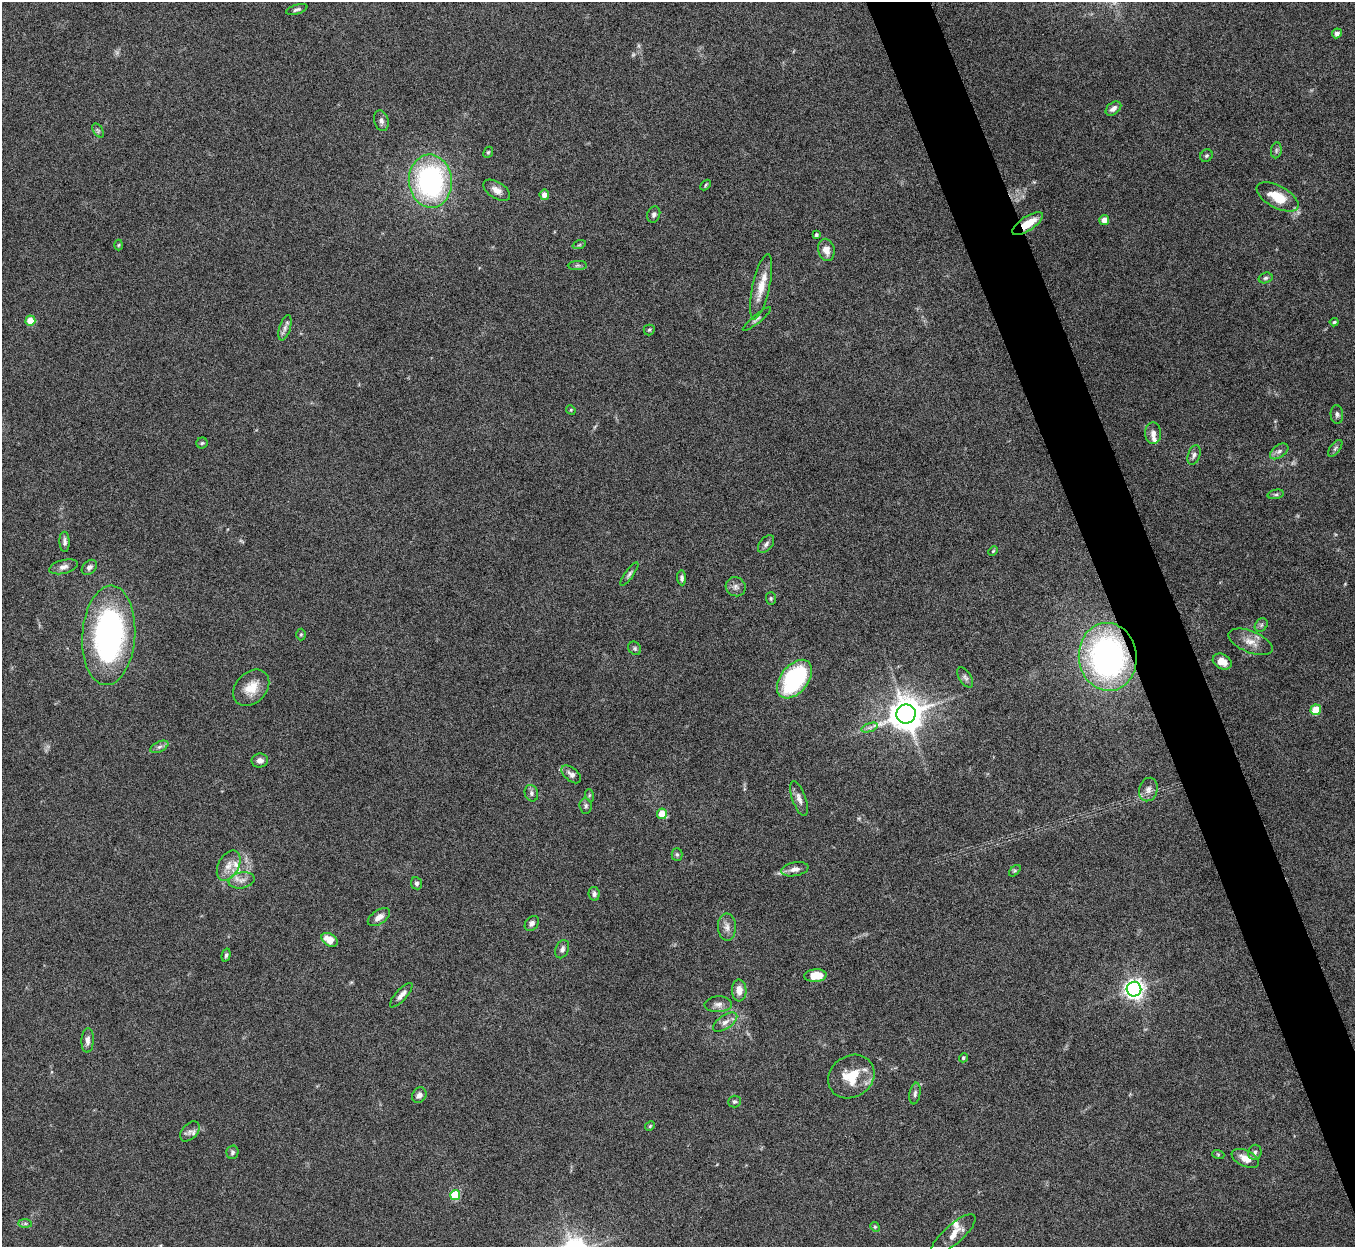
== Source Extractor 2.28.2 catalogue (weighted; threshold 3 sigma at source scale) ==
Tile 6 of 4 x 4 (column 2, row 2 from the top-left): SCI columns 1357-2709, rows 2640-3884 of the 5422 x 5406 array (HDU 1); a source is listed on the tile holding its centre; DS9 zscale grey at full resolution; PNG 1357 x 1249 px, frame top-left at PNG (2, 2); each listed source drawn as its Kron ellipse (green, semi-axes under 4 px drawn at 4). Shown black and unused: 4% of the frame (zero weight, under 8 of 15 exposures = <1% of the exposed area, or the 3 px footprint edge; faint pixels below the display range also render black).
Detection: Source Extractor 2.28.2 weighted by HDU 2 'WHT'; one run over the whole footprint, this tile lists its part. Background 0.162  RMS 0.0048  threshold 0.0197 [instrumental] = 3 sigma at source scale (4.09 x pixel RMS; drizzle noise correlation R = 1.36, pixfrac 0.8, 0.05/0.05 arcsec/px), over >= 5 px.
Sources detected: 107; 2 too faint to see at this stretch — neither listed nor drawn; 3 inside a brighter listed object's ellipse — not listed separately; the other 102 listed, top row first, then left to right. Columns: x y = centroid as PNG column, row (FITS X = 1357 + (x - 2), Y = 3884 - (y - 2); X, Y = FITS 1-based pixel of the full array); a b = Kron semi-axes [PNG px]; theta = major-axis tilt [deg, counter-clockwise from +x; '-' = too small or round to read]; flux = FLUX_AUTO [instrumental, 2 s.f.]
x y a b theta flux
297 9 11 4 16 1.1
1337 33 5 4 - 1.8
1113 108 9 6 38 2
381 121 10 7 -74 1.7
98 130 8 5 -57 0.82
1276 150 8 5 83 0.87
488 152 6 4 66 0.62
1206 156 7 5 42 0.84
430 181 26 21 -84 83
705 185 6 3 47 0.55
497 190 15 8 -32 3.1
544 195 5 5 - 2.9
1278 197 23 11 -28 11
654 214 8 6 71 1.3
1104 220 5 5 - 4.1
1028 224 17 7 34 9.4
816 235 4 3 - 0.97
119 245 5 3 - 0.45
579 245 7 4 18 0.64
826 250 11 8 -77 3.6
577 265 10 4 1 1.1
1265 278 7 5 16 0.92
761 287 33 8 77 8.1
757 319 18 4 40 1.2
30 321 5 5 - 11
1334 322 4 4 - 0.58
285 328 13 5 73 1.9
649 330 5 5 - 0.65
571 410 5 4 - 0.41
1337 414 9 6 -85 1.2
1153 433 11 8 -90 2.5
202 443 5 5 - 0.66
1335 448 10 5 52 0.97
1279 451 10 6 37 1.6
1194 455 10 6 73 1.5
1276 494 8 4 12 0.82
64 542 10 5 -88 1.5
766 544 10 6 51 1.4
993 551 5 4 - 0.51
63 567 14 6 14 2.2
89 567 9 6 43 1.6
629 574 14 4 54 1.2
682 578 7 4 -86 1.2
736 587 10 9 - 2
771 598 6 5 - 0.71
1261 625 7 6 - 1
301 634 6 5 - 0.6
109 635 50 26 86 120
1251 642 23 10 -22 5.4
635 648 7 6 - 0.86
1108 657 34 29 -84 120
1222 662 10 7 -28 3.9
965 677 11 6 -57 1.3
794 679 22 14 51 54
251 688 20 15 45 7.7
1316 710 5 5 - 12
906 714 10 9 - 900
870 727 9 4 19 1.2
159 747 9 5 27 1.4
260 761 8 7 - 2.1
571 774 11 6 -40 1.9
1148 790 12 9 74 2.7
531 793 8 6 -70 1.2
589 795 6 4 -73 0.63
799 798 18 7 -70 2.6
586 806 8 6 -84 1.1
662 814 5 5 - 9.4
677 854 6 5 - 0.78
229 866 16 10 62 4.5
795 869 14 7 10 2.3
1015 871 7 4 45 0.68
242 880 13 8 11 2.9
417 883 6 5 - 1.1
594 894 7 5 -80 1.3
379 917 12 7 34 3.3
532 923 8 6 51 1.8
727 927 14 9 -88 2.9
330 940 9 6 -33 5.6
562 949 9 6 66 1.5
226 955 7 4 75 0.84
815 976 11 6 4 7.8
1134 989 7 7 - 220
739 990 11 7 -87 3.6
401 995 15 5 48 2.5
718 1004 13 8 2 2.4
725 1022 14 6 34 2.5
88 1040 12 6 88 2.2
963 1058 5 4 - 0.64
851 1077 24 20 34 13
915 1093 11 5 80 1.3
419 1095 8 6 54 2.2
734 1102 6 6 - 0.83
650 1126 5 4 - 0.53
190 1131 12 7 47 2
232 1152 7 6 - 1
1255 1152 7 6 - 1.1
1218 1154 6 4 -19 0.57
1245 1158 14 8 -25 4.7
455 1195 5 5 - 18
25 1224 7 4 0 0.82
875 1227 5 4 - 0.52
954 1234 28 9 41 5.5
Overlapping masked pixels (flux is a lower limit): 2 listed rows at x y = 1028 224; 1108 657